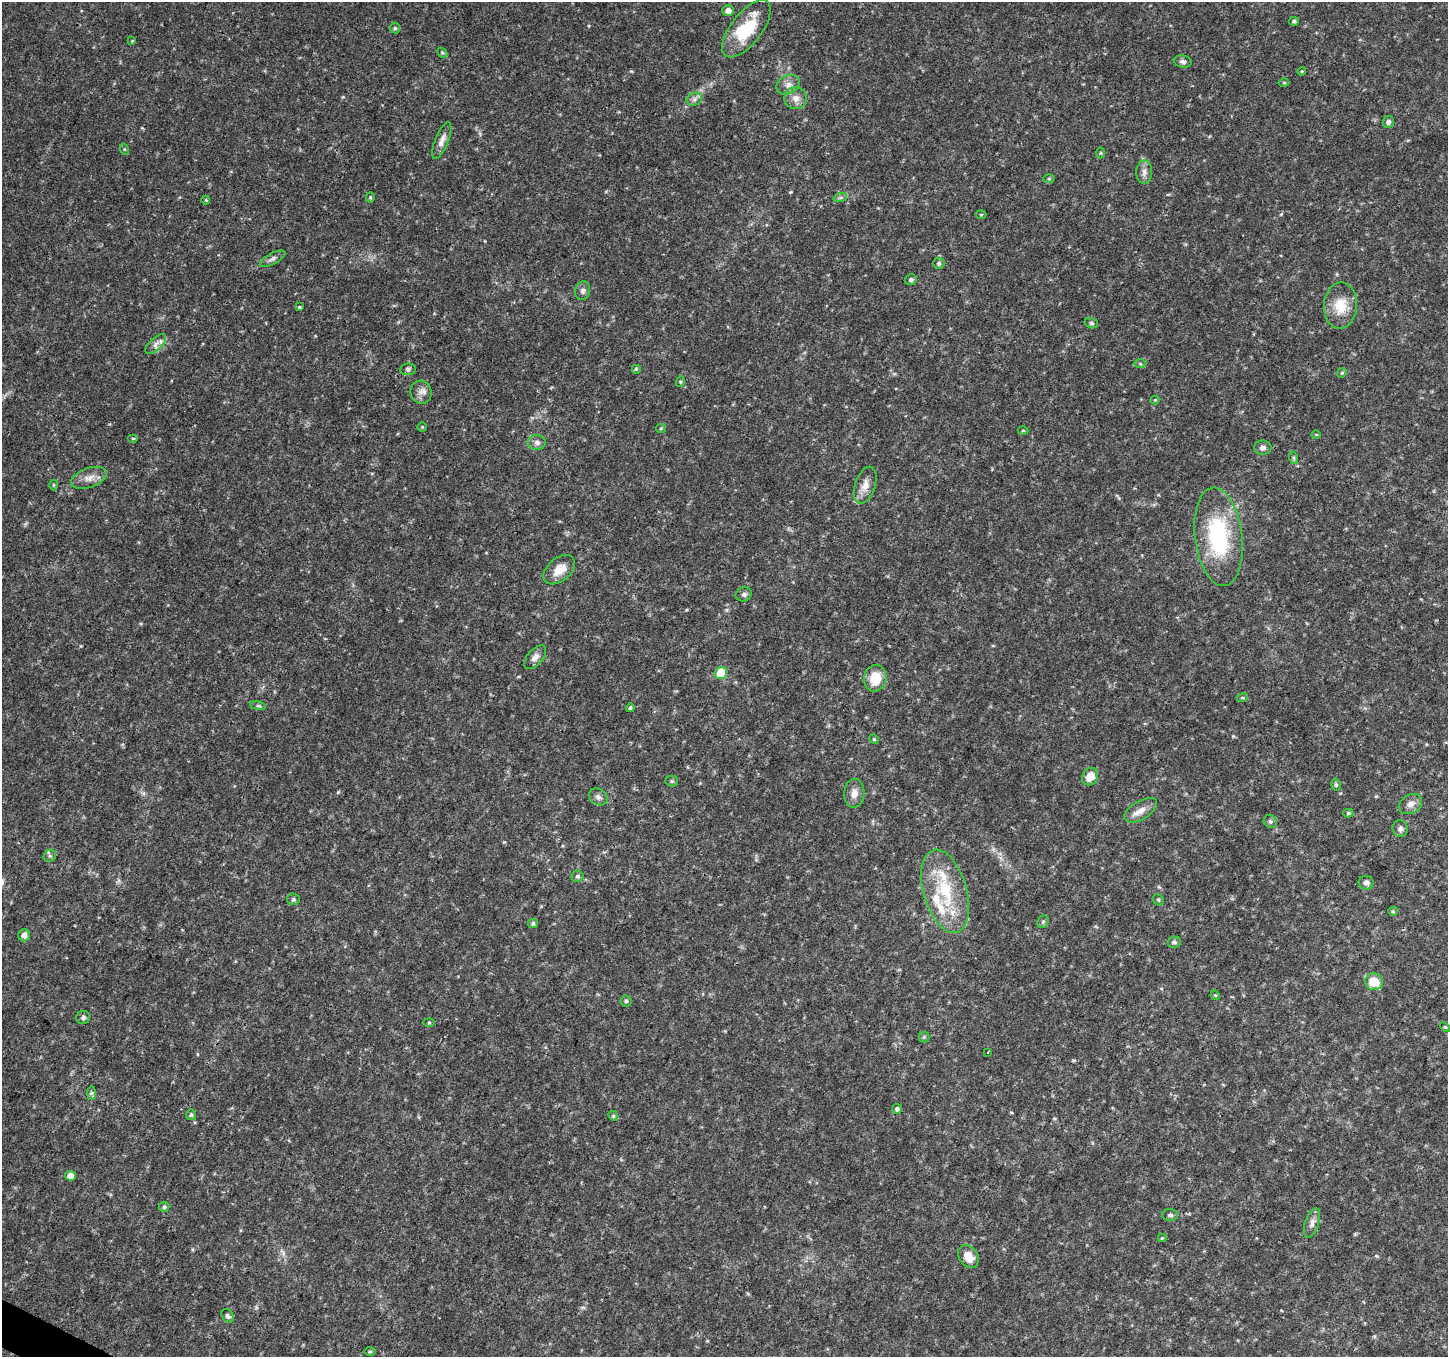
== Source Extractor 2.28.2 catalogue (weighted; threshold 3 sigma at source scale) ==
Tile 7 of 4 x 4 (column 3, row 2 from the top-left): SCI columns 2897-4342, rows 2915-4269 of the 5800 x 5892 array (HDU 1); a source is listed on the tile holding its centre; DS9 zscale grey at full resolution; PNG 1450 x 1359 px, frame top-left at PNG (2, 2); each listed source drawn as its Kron ellipse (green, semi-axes under 4 px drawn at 4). Shown black and unused: <1% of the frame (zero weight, under 3 of 4 exposures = <1% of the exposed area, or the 3 px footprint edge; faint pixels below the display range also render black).
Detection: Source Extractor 2.28.2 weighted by HDU 2 'WHT'; one run over the whole footprint, this tile lists its part. Background 0.0318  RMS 0.0035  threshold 0.0159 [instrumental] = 3 sigma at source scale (4.5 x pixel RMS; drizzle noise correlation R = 1.50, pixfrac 1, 0.0396/0.0396 arcsec/px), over >= 5 px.
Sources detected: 104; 5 inside a brighter listed object's ellipse — not listed separately; the other 99 listed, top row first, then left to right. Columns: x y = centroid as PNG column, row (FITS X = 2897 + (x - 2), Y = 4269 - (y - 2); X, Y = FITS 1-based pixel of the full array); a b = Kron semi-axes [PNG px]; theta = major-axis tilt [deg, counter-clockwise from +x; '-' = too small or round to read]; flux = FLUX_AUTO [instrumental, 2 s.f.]
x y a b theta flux
728 11 6 5 - 2.1
1294 21 5 4 - 0.64
395 28 5 5 - 0.57
746 29 34 15 52 16
132 41 4 4 - 0.28
442 53 5 4 - 0.5
1183 62 9 6 -10 1.1
1302 71 4 3 - 0.32
1284 83 5 3 - 0.3
788 85 12 9 25 2.3
796 98 11 11 - 2.8
694 99 8 6 22 1.1
1388 122 6 5 - 0.94
442 140 19 6 68 2.4
124 149 6 3 -71 0.37
1101 153 5 3 - 0.33
1144 172 12 8 88 1.7
1049 178 5 3 - 0.38
370 197 5 4 - 0.44
840 198 7 4 19 0.72
206 200 4 4 - 0.36
981 215 5 3 - 0.32
272 259 14 5 28 1.3
939 263 6 5 - 0.68
911 280 6 5 - 0.78
583 291 9 7 74 1.2
1341 306 23 16 87 8.3
299 307 4 3 - 0.43
1091 323 7 5 -16 0.65
156 344 13 6 43 1.7
1140 364 6 4 -2 0.47
408 369 8 6 6 0.84
636 369 5 5 - 0.4
1342 373 5 4 - 0.43
680 382 5 3 - 0.38
421 392 11 10 - 2.2
1155 400 4 4 - 0.33
422 427 4 4 - 0.39
661 428 5 4 - 0.42
1023 431 5 3 - 0.33
1316 434 5 3 - 0.28
133 438 5 3 - 0.4
537 442 9 7 0 1.6
1263 448 9 7 0 1.4
1294 458 6 4 -71 0.51
89 478 18 9 20 3.2
54 485 5 3 - 0.36
865 485 19 10 71 3.3
1219 537 49 23 -83 36
559 570 18 11 40 4.6
744 594 8 7 - 0.9
535 657 14 7 49 2
721 673 6 6 - 14
875 678 13 11 79 7.6
1242 698 5 3 - 0.39
258 706 8 4 -8 0.57
630 708 4 4 - 0.59
874 739 5 4 - 0.43
1090 776 9 7 58 4.7
672 781 6 5 - 0.61
1336 785 6 4 -75 0.55
854 793 14 10 87 2.8
598 797 10 7 -34 1.5
1410 804 12 9 32 2.2
1141 810 18 9 31 3.3
1348 813 5 4 - 0.49
1270 821 7 6 - 0.84
1400 829 8 7 - 1.3
50 856 6 5 - 0.73
578 876 6 6 - 0.75
1366 883 7 7 - 1.5
945 891 43 21 -74 21
293 899 6 5 - 0.65
1158 900 6 5 - 0.48
1393 911 5 4 - 0.42
1043 922 7 5 66 0.68
533 924 5 4 - 0.8
24 935 6 6 - 1.9
1174 942 6 5 - 0.85
1374 982 9 8 - 7.1
1215 995 5 4 - 0.35
626 1001 5 5 - 0.65
83 1018 7 6 - 0.88
429 1022 5 3 - 0.39
1445 1027 6 3 -43 0.37
924 1037 5 5 - 0.5
987 1052 3 2 - 0.8
92 1093 7 4 89 0.7
897 1109 5 5 - 0.7
191 1115 5 5 - 0.7
613 1116 5 4 - 0.48
70 1176 5 5 - 3
164 1207 5 5 - 0.65
1170 1215 8 5 -2 0.9
1312 1223 15 7 71 2
1162 1238 4 4 - 0.32
968 1256 12 9 -55 4.6
228 1316 7 5 -56 0.99
370 1352 6 4 1 0.44